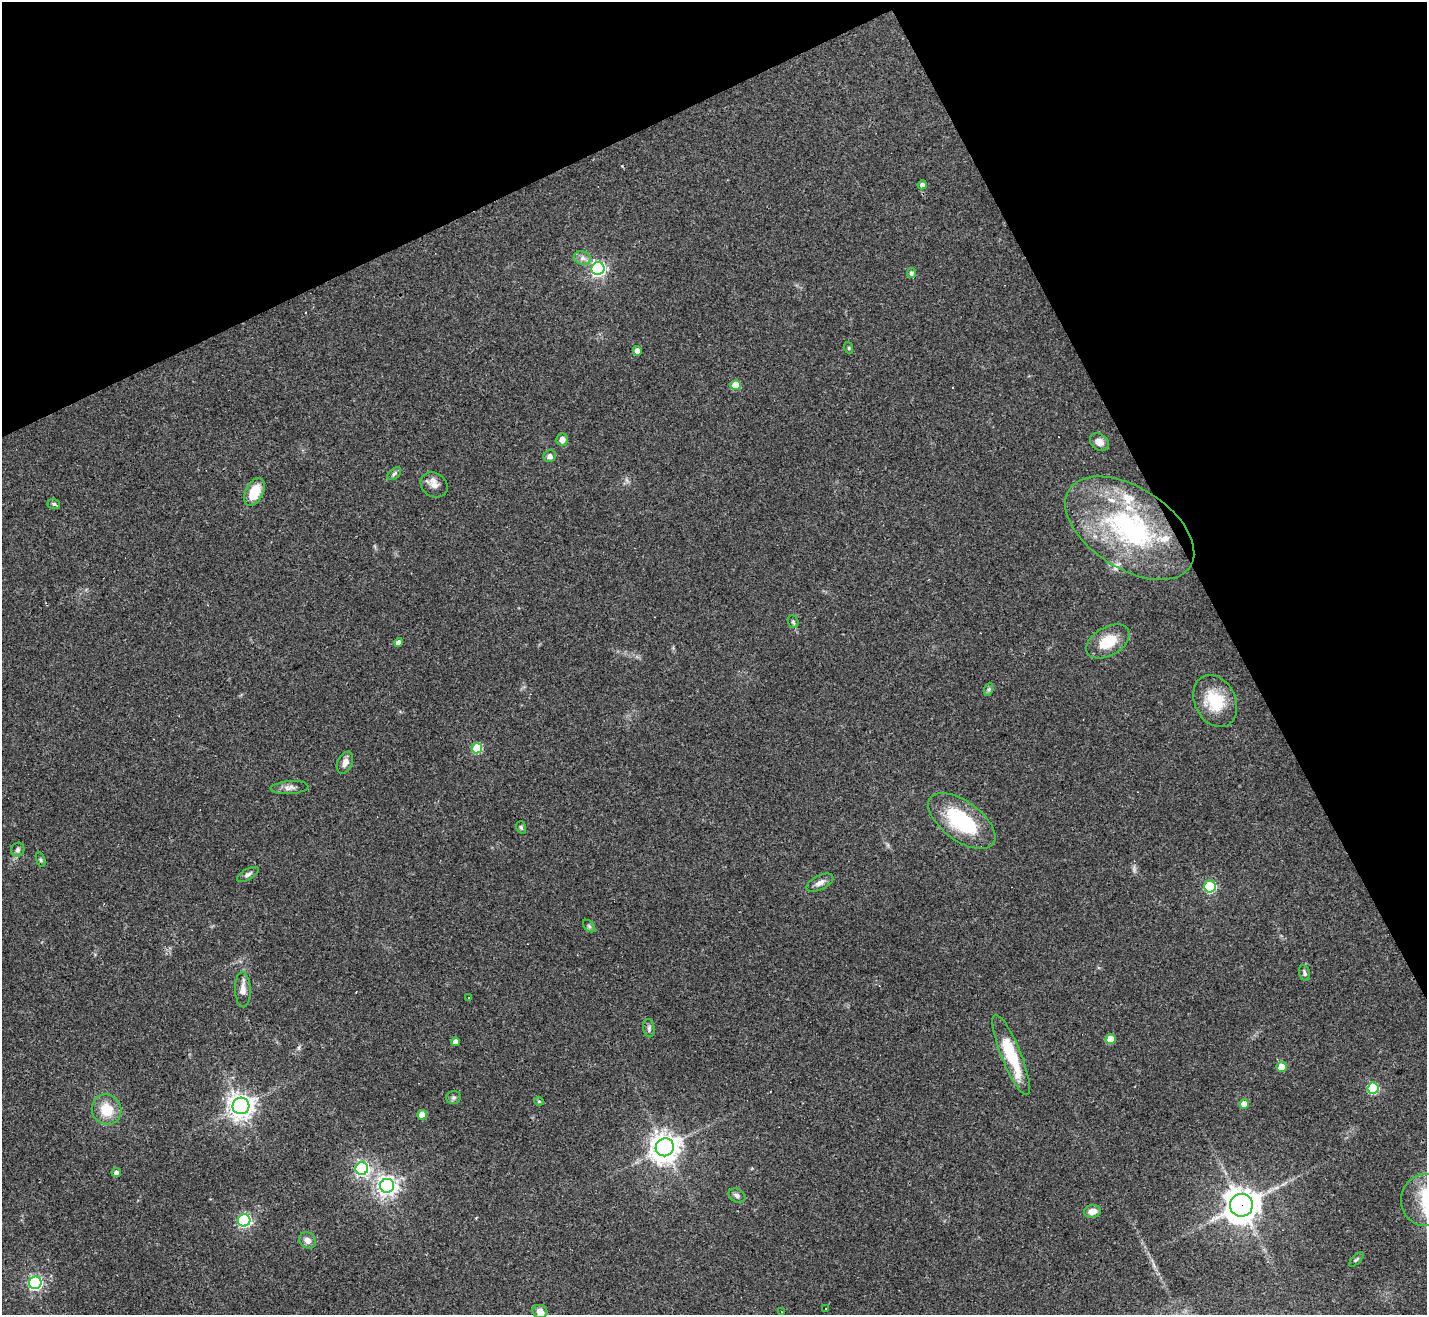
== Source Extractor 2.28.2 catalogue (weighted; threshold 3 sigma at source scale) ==
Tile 3 of 4 x 4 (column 3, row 1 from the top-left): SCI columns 2849-4273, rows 4223-5535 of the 5697 x 5686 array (HDU 1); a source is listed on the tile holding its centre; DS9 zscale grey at full resolution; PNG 1429 x 1317 px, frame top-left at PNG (2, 2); each listed source drawn as its Kron ellipse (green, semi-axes under 4 px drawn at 4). Shown black and unused: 25% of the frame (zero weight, under 3 of 4 exposures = <1% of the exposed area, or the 3 px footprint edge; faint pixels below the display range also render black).
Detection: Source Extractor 2.28.2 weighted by HDU 2 'WHT'; one run over the whole footprint, this tile lists its part. Background 0.103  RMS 0.0059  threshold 0.0266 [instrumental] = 3 sigma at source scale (4.5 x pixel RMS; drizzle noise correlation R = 1.50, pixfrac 1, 0.05/0.05 arcsec/px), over >= 5 px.
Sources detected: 70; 4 cosmic-ray / hot-pixel residue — neither listed nor drawn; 5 inside a brighter listed object's ellipse — not listed separately; the other 61 listed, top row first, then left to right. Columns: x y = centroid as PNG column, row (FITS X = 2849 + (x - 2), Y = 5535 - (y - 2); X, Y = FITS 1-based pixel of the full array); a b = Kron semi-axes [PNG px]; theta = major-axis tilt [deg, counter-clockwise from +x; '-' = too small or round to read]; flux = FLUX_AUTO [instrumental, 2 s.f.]
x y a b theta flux
922 185 4 4 - 2.3
582 258 9 6 -13 2.6
598 269 6 6 - 160
911 273 5 4 - 1.4
849 348 6 3 -72 0.69
637 351 5 4 - 3.1
735 385 5 5 - 14
562 440 6 6 - 3.5
1099 442 10 8 -39 4.6
550 456 6 5 - 2.5
394 474 8 5 42 1.3
434 485 14 11 -35 4.5
254 492 15 8 64 14
54 504 6 5 - 1.1
1130 528 72 40 -33 110
793 622 6 5 - 1.1
1108 641 24 14 30 16
399 643 4 4 - 3.4
989 689 7 4 72 0.97
1215 701 27 20 -64 22
477 748 5 5 - 29
345 763 11 7 67 3.7
289 788 19 6 4 3.4
962 821 39 19 -36 45
521 827 6 4 -73 0.98
18 850 7 6 - 1.6
40 860 8 3 -71 0.9
248 874 12 5 29 2
820 883 14 7 27 3.5
1210 887 6 6 - 54
589 926 7 4 -45 1
1305 973 8 5 -76 1.5
243 990 17 8 -88 4.3
469 997 3 2 - 0.56
649 1028 9 5 -83 1.7
1110 1039 5 5 - 13
455 1042 4 4 - 3.3
1011 1055 43 10 -68 28
1282 1067 5 5 - 11
1373 1088 5 5 - 39
453 1097 7 6 - 1.2
539 1101 5 4 - 0.76
1244 1104 5 4 - 8.6
241 1106 8 8 - 510
107 1110 15 14 - 14
422 1115 5 4 - 7.6
665 1147 9 9 - 680
362 1168 6 6 - 150
116 1172 5 4 - 1.7
387 1186 7 7 - 340
737 1195 9 6 -25 1.9
1426 1200 26 24 84 22
1241 1205 11 11 - 910
1092 1211 8 6 10 4.8
244 1220 6 6 - 100
308 1240 9 7 -42 3.5
1356 1259 9 3 45 0.92
35 1283 6 6 - 130
826 1308 3 3 - 1.9
540 1312 7 6 - 3.9
781 1312 3 2 - 0.43
Overlapping masked pixels (flux is a lower limit): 1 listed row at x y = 1241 1205
Isophote crosses this tile's border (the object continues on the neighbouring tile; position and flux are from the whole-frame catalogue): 1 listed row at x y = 1426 1200